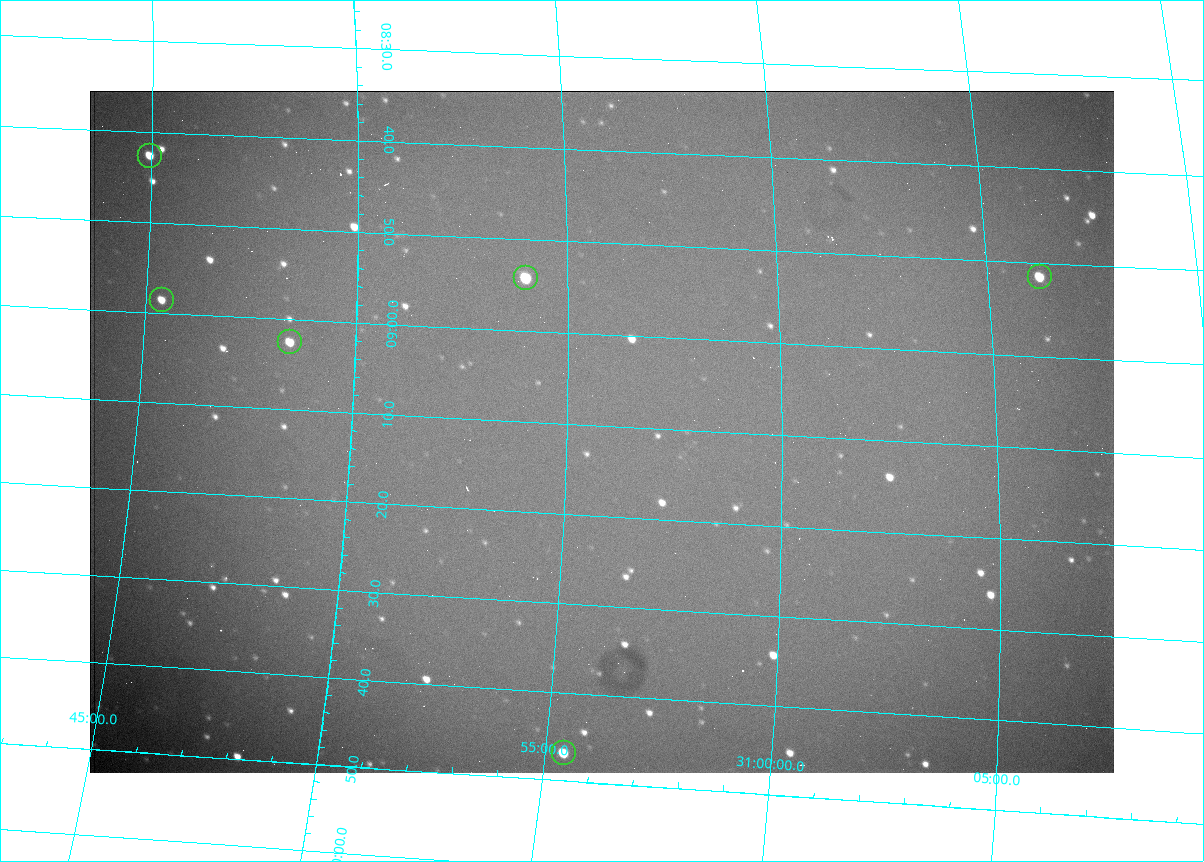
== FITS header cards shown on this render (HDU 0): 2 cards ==
NAXIS1  =                 1024 /fastest changing axis
NAXIS2  =                  682 /next to fastest changing axis

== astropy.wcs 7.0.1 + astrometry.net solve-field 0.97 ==
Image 1024 x 682 px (HDU 0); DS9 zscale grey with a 90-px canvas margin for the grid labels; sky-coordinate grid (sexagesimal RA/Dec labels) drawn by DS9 from the SOLVED WCS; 6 Tycho-2 reference stars matched to detected sources circled (green)
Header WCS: RA---TAN/DEC--TAN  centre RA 07:09:11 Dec +30:56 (107.30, +30.93 deg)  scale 1.43 arcsec/px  FOV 24.4' x 16.3'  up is -93 deg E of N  parity flipped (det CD > 0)
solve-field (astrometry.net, Tycho-2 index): VERIFIED the header's WCS against the Tycho-2 star catalogue (6 matches, 0 conflicts) and refined it, rather than solving blind
Solved WCS: RA---TAN-SIP/DEC--TAN-SIP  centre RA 07:09:11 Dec +30:56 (107.29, +30.93 deg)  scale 1.4 x 1.42 arcsec/px (non-square pixels)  FOV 23.8' x 16.1'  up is -91 deg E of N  parity flipped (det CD > 0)
The solver's refit moves the header's centre by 11 arcsec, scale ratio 0.9763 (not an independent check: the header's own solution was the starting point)
Tycho-2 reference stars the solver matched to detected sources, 6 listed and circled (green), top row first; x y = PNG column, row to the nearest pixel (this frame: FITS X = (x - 90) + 1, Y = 682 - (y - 91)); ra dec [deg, ICRS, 3 dp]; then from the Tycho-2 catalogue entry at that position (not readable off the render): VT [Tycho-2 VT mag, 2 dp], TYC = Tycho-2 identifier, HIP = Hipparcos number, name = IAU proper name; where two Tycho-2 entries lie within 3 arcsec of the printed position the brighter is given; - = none
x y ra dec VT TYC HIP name
150 156 107.177 +30.749 11.91 2438-477-1 - -
1040 277 107.215 +31.104 11.64 2438-821-1 - -
526 278 107.226 +30.900 10.76 2438-883-1 - -
162 300 107.244 +30.756 12.13 2438-718-1 - -
290 342 107.261 +30.807 12.26 2438-856-1 - -
564 753 107.445 +30.924 11.38 2438-1056-1 - -